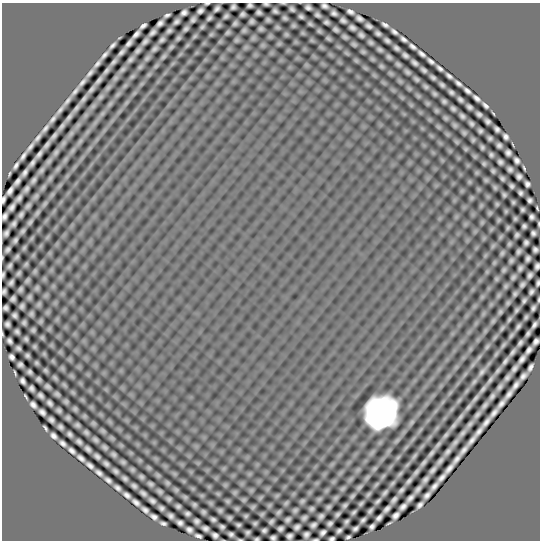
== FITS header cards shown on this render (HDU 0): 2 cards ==
NAXIS1  =                  538
NAXIS2  =                  538

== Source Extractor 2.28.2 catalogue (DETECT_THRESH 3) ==
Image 538 x 538 px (HDU 0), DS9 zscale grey, 1 PNG px = 1 image px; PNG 542 x 542 px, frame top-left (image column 1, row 538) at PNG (2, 3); no overlay
Background 0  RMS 4.7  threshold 14.2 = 3 sigma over >= 5 px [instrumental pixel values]
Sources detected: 439; all 439 listed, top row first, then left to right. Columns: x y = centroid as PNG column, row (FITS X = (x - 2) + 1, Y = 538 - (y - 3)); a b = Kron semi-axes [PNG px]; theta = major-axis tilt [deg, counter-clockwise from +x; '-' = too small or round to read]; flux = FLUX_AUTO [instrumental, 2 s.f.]
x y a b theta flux
207 3 4 2 - 350
266 4 5 3 - 520
250 5 5 4 - 660
325 6 6 4 -22 900
233 7 5 4 - 740
308 7 5 4 - 850
217 9 6 3 46 840
292 9 5 3 - 650
200 11 6 4 43 900
275 11 4 4 - 670
184 12 6 5 - 970
259 12 5 4 - 700
350 12 7 4 -25 960
334 13 6 4 -25 790
242 14 5 4 - 670
167 15 6 3 24 670
317 15 5 3 - 660
226 16 5 3 - 640
301 16 5 3 - 640
209 18 5 3 - 660
285 18 4 3 - 510
359 18 6 4 -29 950
193 20 5 4 - 720
268 20 4 3 - 520
343 20 6 4 -31 770
176 21 6 3 40 780
252 21 4 4 - 660
326 22 5 4 - 650
160 23 6 4 44 980
235 23 5 4 - 620
310 24 4 3 - 510
219 25 5 3 - 530
293 25 4 4 - 490
385 25 6 3 -30 810
143 26 7 3 37 840
369 26 6 4 -30 810
202 27 4 3 - 500
277 27 6 4 -15 490
352 27 6 4 -29 860
186 29 4 3 - 590
261 29 4 4 - 570
336 29 5 3 - 670
244 30 6 5 - 560
169 31 5 3 - 620
319 31 5 5 - 410
152 32 6 3 44 860
227 32 5 3 - 530
394 32 6 3 -39 810
303 33 6 4 -71 340
378 33 5 4 - 700
136 34 8 4 45 1000
286 34 6 5 - 420
361 35 5 4 - 740
345 37 5 3 - 570
178 38 5 3 - 530
328 38 6 3 -34 490
403 39 6 3 -34 820
162 40 5 3 - 640
236 40 7 5 21 480
387 40 5 3 - 700
145 41 6 4 51 800
371 42 4 3 - 530
129 43 8 3 51 1000
354 44 8 4 -32 510
112 45 7 3 45 770
413 46 7 3 -39 870
171 47 8 5 41 490
396 48 5 3 - 710
154 49 6 4 45 730
138 50 7 4 49 830
380 50 4 3 - 540
121 52 6 3 43 790
422 54 7 3 -38 940
104 55 8 3 48 980
405 55 6 3 -39 750
163 57 10 4 45 680
389 57 4 3 - 480
147 58 9 4 54 820
130 59 5 3 - 650
431 61 6 3 -37 810
113 62 10 4 49 810
97 63 10 4 48 1000
414 63 6 3 -41 790
398 64 7 4 -31 540
381 66 6 5 - 390
140 67 8 4 45 570
440 68 6 3 -36 800
122 69 8 5 38 550
424 70 6 3 -36 670
106 71 8 3 50 780
407 72 8 5 -44 590
90 73 11 4 51 1100
449 76 7 3 -40 800
433 78 5 3 - 590
417 79 6 4 -40 530
99 80 7 3 51 830
82 82 13 4 47 1100
458 83 6 3 -37 850
442 85 5 3 - 570
426 87 6 4 -44 550
91 89 11 4 50 880
75 91 12 4 51 1100
467 91 7 3 -39 890
451 92 5 3 - 610
434 94 5 3 - 510
100 97 8 5 27 540
477 98 7 4 -41 990
83 99 11 4 53 830
460 99 5 3 - 670
67 101 12 5 51 1100
444 101 4 3 - 520
485 105 6 3 -45 770
469 107 5 4 - 740
76 108 11 4 52 810
453 108 5 3 - 610
60 110 13 4 53 1000
479 114 5 4 - 720
462 116 5 3 - 680
69 117 10 4 54 880
53 119 12 5 51 1100
487 121 5 4 - 740
472 124 4 3 - 560
61 126 10 4 56 810
45 128 11 4 49 1000
497 129 5 4 - 780
480 131 4 4 - 570
464 133 6 5 - 430
54 136 11 4 48 910
506 136 5 4 - 900
38 137 10 4 51 990
490 138 4 3 - 560
473 140 5 4 - 410
47 145 7 3 49 770
499 145 5 4 - 730
30 147 9 3 53 1000
482 147 4 3 - 470
56 152 9 5 55 670
508 153 5 4 - 890
39 154 7 3 52 910
491 155 4 3 - 520
23 156 9 3 56 1000
517 160 6 4 -51 930
500 162 5 4 - 720
32 163 6 3 53 780
484 163 6 4 -70 400
16 165 7 3 60 850
524 168 5 2 - 350
510 169 4 4 - 730
41 170 9 5 52 690
493 171 4 3 - 430
25 172 7 3 56 990
9 173 6 3 80 350
519 176 5 4 - 850
502 178 4 3 - 490
33 180 5 3 - 690
17 181 8 4 53 1100
527 184 5 4 - 840
511 186 4 3 - 580
43 187 8 5 45 570
495 187 7 5 -69 390
26 189 6 3 55 800
10 191 8 4 58 1100
520 193 4 3 - 610
504 195 4 3 - 480
19 198 7 4 53 1000
3 199 7 3 76 780
530 200 5 4 - 730
513 202 3 3 - 380
497 204 5 5 - 340
28 206 9 5 45 790
12 207 7 4 56 1100
537 208 4 2 - 330
522 209 4 3 - 500
37 213 11 4 64 680
490 213 6 5 - 380
21 214 6 3 59 760
5 216 7 4 60 1000
532 217 5 4 - 750
515 219 4 2 - 360
30 222 7 4 54 650
13 224 6 4 58 790
539 224 4 2 - 300
524 226 4 4 - 620
508 228 5 4 - 420
23 231 9 5 53 660
6 233 6 4 63 950
533 233 5 4 - 740
517 235 4 4 - 600
500 237 7 4 71 390
15 240 5 3 - 700
526 242 5 4 - 710
509 244 5 5 - 390
24 248 6 4 63 460
8 249 6 4 50 750
535 250 5 5 - 760
518 251 5 3 - 650
502 253 6 4 74 550
17 257 7 4 46 580
528 258 5 4 - 780
511 260 4 3 - 540
26 264 7 4 45 430
10 266 5 3 - 670
537 266 6 4 71 810
520 268 5 3 - 720
504 270 7 5 68 460
19 273 5 3 - 510
3 274 5 3 - 510
530 275 6 4 62 840
513 277 6 4 54 650
496 279 6 5 - 430
27 280 6 4 45 550
11 282 6 3 58 760
538 283 5 3 - 570
522 285 5 3 - 720
506 286 7 5 47 480
37 288 7 5 69 470
20 289 4 3 - 590
4 291 5 3 - 640
531 291 5 3 - 700
515 294 4 3 - 520
499 295 7 4 71 470
29 297 7 5 75 540
13 299 5 4 - 740
538 300 5 2 - 360
524 301 5 3 - 580
508 303 7 5 46 450
39 304 7 4 71 490
22 306 5 4 - 650
5 308 5 5 - 720
533 308 5 3 - 660
516 310 8 4 53 590
500 312 6 4 74 520
31 314 7 5 75 530
14 315 4 4 - 710
526 317 4 3 - 450
509 319 7 4 53 530
41 321 7 4 71 390
493 321 8 4 45 550
24 322 4 3 - 520
7 324 5 4 - 790
534 325 7 3 58 870
518 326 6 3 55 730
502 328 9 4 54 570
33 330 3 3 - 470
17 331 5 4 - 640
528 333 6 3 63 640
2 334 4 2 - 250
511 335 8 4 52 540
42 337 6 4 0 320
26 339 4 3 - 520
9 341 5 4 - 770
536 341 6 4 52 1000
520 343 6 3 51 720
503 345 10 4 51 660
487 347 8 5 54 520
18 348 5 4 - 610
529 350 7 4 56 1100
512 352 10 4 52 910
27 356 4 3 - 550
11 357 5 4 - 870
522 359 8 4 52 1200
505 361 6 3 55 750
36 363 4 3 - 410
20 364 5 4 - 700
530 367 7 3 59 1000
514 368 6 3 51 930
45 370 6 4 -36 430
498 371 11 5 53 690
30 372 5 3 - 610
482 372 12 6 52 1000
523 376 7 4 52 1100
55 378 8 4 -54 400
507 378 6 3 53 810
38 379 4 4 - 600
490 380 12 4 52 870
23 381 6 4 -61 830
474 381 8 5 62 600
515 385 9 3 53 1300
47 386 5 3 - 570
500 387 5 3 - 690
31 388 5 4 - 800
483 389 11 5 48 800
57 394 4 3 - 540
509 394 9 4 52 1200
40 395 6 4 -45 790
25 396 5 2 - 330
492 396 9 5 54 980
475 398 12 4 52 940
66 401 6 5 - 430
50 403 6 4 -45 770
501 403 10 4 50 1300
33 405 6 4 -45 1000
485 405 8 4 51 920
468 407 11 5 48 830
75 409 5 4 - 490
59 410 4 3 - 580
42 412 7 4 -37 1000
381 412 23 21 47 100000
494 413 10 3 51 1300
477 415 7 4 52 870
460 417 13 5 52 990
68 418 4 3 - 470
51 420 5 4 - 830
486 422 10 4 51 1400
470 424 12 5 45 780
77 425 4 3 - 520
454 425 11 5 51 890
60 427 5 4 - 700
45 428 5 2 - 510
479 431 10 3 52 1200
86 432 4 3 - 510
462 433 13 5 47 960
70 434 5 4 - 700
446 435 10 5 53 700
53 436 6 4 -48 990
95 440 4 3 - 550
472 440 10 3 52 1300
79 442 5 4 - 730
455 442 11 5 47 970
63 443 6 4 -44 930
438 445 11 5 48 730
105 447 8 5 -45 590
88 449 6 4 -40 820
72 450 6 4 -42 910
463 450 11 3 52 1300
448 451 8 4 48 1000
431 453 10 4 47 870
114 454 4 3 - 550
97 456 5 4 - 770
81 458 8 4 -41 1000
456 459 9 4 52 1200
440 461 9 4 53 930
123 462 6 5 - 540
423 463 10 4 52 750
106 464 5 4 - 710
90 465 7 4 -37 980
149 468 7 4 -19 380
449 468 11 4 47 1400
433 470 7 3 49 870
115 471 5 3 - 670
416 472 8 4 52 710
99 473 7 4 -40 950
141 477 4 3 - 540
442 477 9 3 49 1200
125 478 4 3 - 630
425 479 6 3 54 790
108 480 6 4 -38 890
409 481 9 4 45 730
167 483 7 5 -21 440
150 484 5 3 - 620
134 486 5 4 - 690
434 486 9 3 50 1300
359 487 8 5 45 580
117 488 6 4 -40 870
342 489 8 4 31 460
418 489 7 3 55 850
176 490 7 5 -45 380
401 490 6 3 45 670
160 491 4 3 - 620
143 493 6 3 -34 820
385 493 10 4 52 740
218 494 7 4 -19 360
368 494 7 4 52 510
127 495 7 4 -36 1000
427 495 7 4 45 1000
352 496 7 4 52 510
185 497 7 4 -45 450
410 498 7 4 47 1100
169 499 4 3 - 550
394 499 6 3 56 750
152 501 6 4 -39 880
227 501 6 5 - 370
302 501 6 4 17 520
378 501 8 3 42 640
136 502 7 4 -39 1100
286 503 7 4 45 430
194 504 4 3 - 460
361 504 5 3 - 490
345 505 5 3 - 550
420 505 6 4 45 920
178 506 4 4 - 620
253 507 7 4 45 360
328 507 4 3 - 570
403 507 7 4 42 1100
161 508 5 4 - 760
312 509 4 3 - 520
387 509 7 4 48 950
145 510 7 4 -40 970
220 510 4 3 - 480
295 510 5 4 - 580
370 511 5 3 - 590
203 512 4 3 - 540
278 512 5 4 - 540
353 512 5 2 - 490
187 513 5 4 - 690
262 514 7 4 45 330
337 514 4 3 - 530
396 515 7 4 47 1100
171 516 5 4 - 840
246 516 5 3 - 430
321 516 5 4 - 730
154 517 6 4 -33 1000
229 518 4 3 - 490
304 518 5 3 - 660
379 518 6 4 43 900
213 519 5 3 - 650
288 520 5 3 - 670
363 520 5 3 - 690
196 521 5 4 - 780
271 521 4 3 - 540
346 522 4 3 - 550
163 523 6 3 -15 710
180 523 5 4 - 930
255 523 4 3 - 450
330 523 5 4 - 700
238 525 4 3 - 520
313 525 6 4 31 840
372 526 5 4 - 780
222 527 5 4 - 620
297 527 5 4 - 870
205 528 6 5 - 880
280 529 5 4 - 740
355 529 5 4 - 740
189 530 6 5 - 980
264 530 4 3 - 620
339 531 5 3 - 690
247 532 4 3 - 540
323 532 6 4 44 850
231 534 4 4 - 710
306 534 5 5 - 900
215 535 6 5 - 890
198 536 7 3 -20 810
289 536 5 5 - 890
348 537 4 3 - 570
273 538 5 4 - 730
257 539 5 3 - 470
332 539 5 3 - 670
240 540 6 2 -11 330
316 540 5 2 - 380
At the frame edge (FLAGS 8, measured only in part): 19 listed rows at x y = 207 3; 266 4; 250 5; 292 9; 3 199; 5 216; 539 224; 8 249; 537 266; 3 274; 538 283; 4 291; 538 300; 2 334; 273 538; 257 539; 332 539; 240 540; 316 540